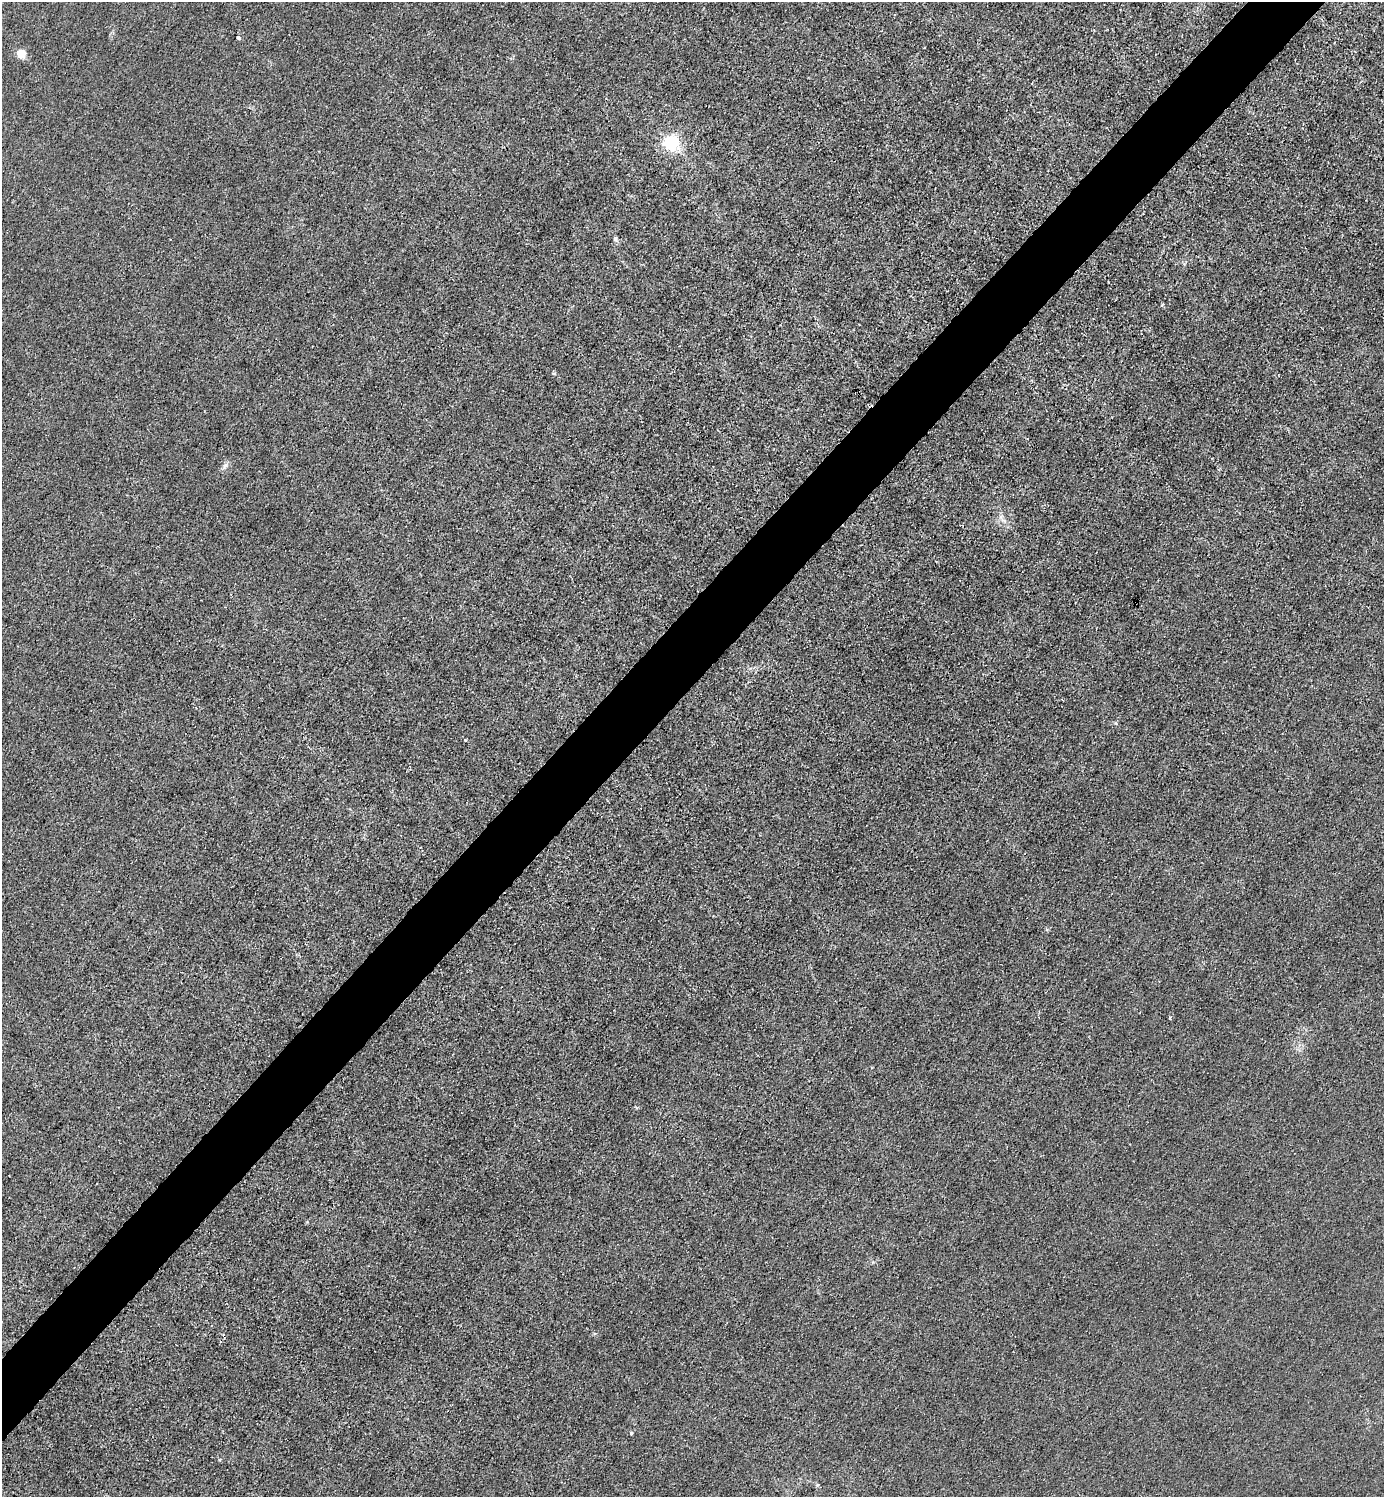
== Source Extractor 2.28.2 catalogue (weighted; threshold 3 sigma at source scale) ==
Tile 10 of 4 x 4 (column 2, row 3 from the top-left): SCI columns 1683-3064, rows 1498-2992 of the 5985 x 5985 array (HDU 1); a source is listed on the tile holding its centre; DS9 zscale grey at full resolution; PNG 1386 x 1499 px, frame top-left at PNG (2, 2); no overlay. Shown black and unused: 5% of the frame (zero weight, under 3 of 4 exposures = <1% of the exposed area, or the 3 px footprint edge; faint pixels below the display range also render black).
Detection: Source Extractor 2.28.2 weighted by HDU 2 'WHT'; one run over the whole footprint, this tile lists its part. Background 0.0214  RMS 0.0062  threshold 0.028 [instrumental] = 3 sigma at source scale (4.5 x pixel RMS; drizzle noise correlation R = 1.50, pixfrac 1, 0.05/0.05 arcsec/px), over >= 5 px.
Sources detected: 10; all 10 listed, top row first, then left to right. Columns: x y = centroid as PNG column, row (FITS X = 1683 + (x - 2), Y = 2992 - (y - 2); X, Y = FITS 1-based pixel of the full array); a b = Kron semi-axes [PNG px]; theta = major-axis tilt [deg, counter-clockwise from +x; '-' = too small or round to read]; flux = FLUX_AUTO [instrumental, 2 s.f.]
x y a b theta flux
238 38 4 3 - 1.8
20 54 5 5 - 26
671 143 6 6 - 190
615 238 7 5 89 1.3
226 465 7 4 71 1.5
1003 520 11 3 -29 1.7
465 740 3 3 - 0.48
1047 930 5 3 - 0.66
1170 1018 4 3 - 0.8
631 1433 4 4 - 0.73